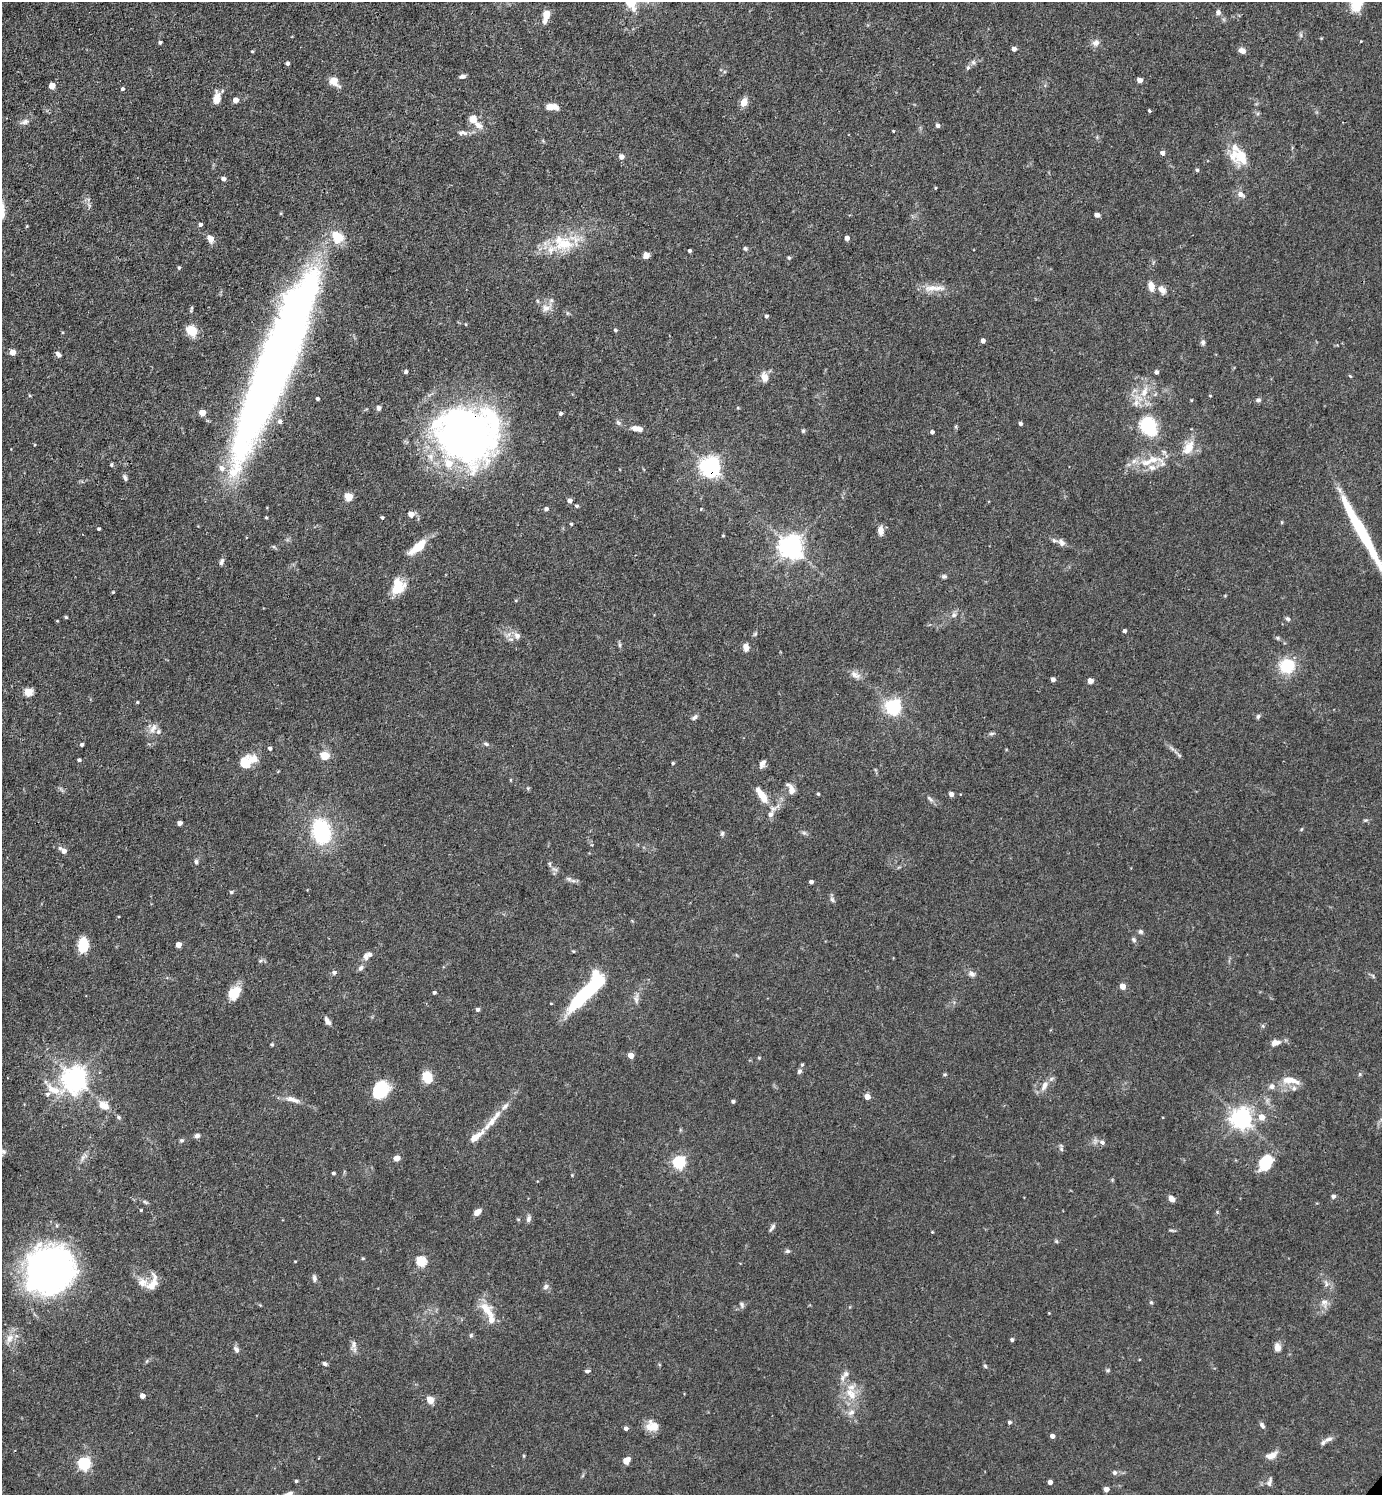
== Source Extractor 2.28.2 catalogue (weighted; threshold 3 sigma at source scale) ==
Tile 11 of 4 x 4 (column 3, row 3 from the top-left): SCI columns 3060-4439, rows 1494-2986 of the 5974 x 5972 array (HDU 1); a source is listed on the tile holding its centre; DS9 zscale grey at full resolution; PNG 1384 x 1497 px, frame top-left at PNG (2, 2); no overlay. Shown black and unused: <1% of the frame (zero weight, under 3 of 4 exposures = <1% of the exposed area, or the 3 px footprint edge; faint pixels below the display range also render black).
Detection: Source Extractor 2.28.2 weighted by HDU 2 'WHT'; one run over the whole footprint, this tile lists its part. Background 0.0754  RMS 0.0039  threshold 0.0176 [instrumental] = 3 sigma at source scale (4.5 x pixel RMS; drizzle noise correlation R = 1.50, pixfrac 1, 0.05/0.05 arcsec/px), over >= 5 px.
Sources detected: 281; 3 inside a brighter object's white glare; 1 long thin detection or spike segment (spike, bleed or trail) — not listed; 25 inside a brighter listed object's ellipse — not listed separately; the other 252 listed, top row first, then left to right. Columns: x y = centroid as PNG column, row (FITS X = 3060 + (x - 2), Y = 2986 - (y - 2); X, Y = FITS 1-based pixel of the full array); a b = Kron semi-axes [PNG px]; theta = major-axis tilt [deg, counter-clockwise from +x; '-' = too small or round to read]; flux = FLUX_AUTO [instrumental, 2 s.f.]
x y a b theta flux
1218 12 7 6 - 1.3
546 16 12 6 76 5.3
1301 35 7 4 -72 0.63
160 42 4 3 - 0.78
1096 43 9 7 12 1.9
1014 49 4 4 - 1.8
1242 50 8 6 -28 2.2
252 51 4 4 - 0.39
973 62 6 6 - 0.91
287 63 4 4 - 0.89
968 68 6 5 - 0.77
462 76 7 4 13 1
1139 80 4 4 - 2.6
334 81 13 9 -47 3.8
52 86 5 4 - 4.8
122 89 4 4 - 0.67
216 98 14 8 81 4
235 100 4 4 - 3.5
744 102 10 7 65 3.3
551 107 12 6 -2 4.4
1149 111 4 3 - 0.48
473 119 12 10 -82 3.2
25 122 14 6 19 1.6
938 125 4 4 - 1.3
893 131 3 3 - 0.3
462 133 13 6 -5 1.7
1162 153 4 4 - 1.6
621 157 5 5 - 2.1
1242 157 18 14 -72 8.6
1197 170 4 4 - 0.62
223 179 5 4 - 1.7
935 188 4 3 - 0.38
1240 194 9 7 -28 2
1097 215 5 4 - 1.4
200 225 4 4 - 0.96
27 226 4 4 - 0.33
847 238 4 4 - 1.6
210 239 9 7 -55 2.8
563 243 32 20 -23 15
745 248 6 4 -27 0.74
689 251 3 3 - 0.7
646 255 7 6 - 1.8
789 258 5 4 - 0.55
179 268 4 3 - 0.58
1151 286 12 7 -80 2.7
934 288 33 7 -1 4.9
1162 290 12 8 -51 2.3
546 308 11 10 - 2.7
191 309 9 3 81 0.55
766 316 4 4 - 0.79
465 324 4 2 - 0.29
192 330 12 9 -42 6.6
615 330 4 4 - 0.59
983 341 4 4 - 2
1203 342 6 6 - 1.1
12 352 5 4 - 3.7
58 354 7 5 -37 1.1
278 357 181 30 68 380
406 372 5 4 - 0.73
1156 372 4 4 - 1.2
1350 376 5 3 - 0.42
764 377 10 7 -76 3.2
1144 392 17 9 67 5.5
1210 396 4 2 - 0.3
317 399 3 3 - 0.93
1191 400 3 3 - 0.35
1258 400 7 5 1 0.85
378 408 6 5 - 1.1
202 413 4 4 - 6.3
561 413 4 4 - 0.8
1020 424 4 3 - 1.1
1149 426 17 13 -61 20
956 427 6 3 -72 0.49
637 429 13 6 -9 2.9
803 431 5 5 - 0.54
932 432 4 4 - 1.1
465 435 63 53 -31 180
1188 447 22 12 57 5.9
1147 462 21 9 12 6.8
111 465 5 4 - 0.48
710 467 7 7 - 220
125 477 9 5 -72 0.91
348 497 5 5 - 12
569 500 5 5 - 1.7
576 506 5 4 - 0.58
546 509 5 4 - 1
701 509 3 3 - 0.49
411 514 5 5 - 3.5
266 517 3 3 - 0.42
382 518 3 3 - 0.6
1282 522 4 4 - 0.43
571 524 4 3 - 0.51
98 529 3 3 - 0.59
881 531 8 6 -88 3.1
723 536 4 3 - 0.32
1061 542 10 7 -61 1.6
418 547 20 7 41 10
791 547 7 7 - 370
221 562 9 5 70 1.2
944 576 8 5 9 0.78
398 587 18 14 69 8.5
113 592 4 3 - 0.38
516 600 5 3 - 0.39
954 615 7 6 - 1.1
66 617 4 4 - 0.53
1288 619 7 5 -42 0.81
57 621 4 3 - 0.3
1125 631 4 3 - 1
517 636 9 7 -52 1.9
1278 638 6 4 -71 0.52
620 645 6 4 -90 0.64
746 647 8 6 -76 2.7
1287 666 14 13 - 15
855 675 14 8 -28 2.3
1053 679 4 4 - 1.7
1090 681 4 4 - 3.3
28 692 5 5 - 12
137 702 4 3 - 0.4
893 707 6 6 - 130
1258 716 6 5 - 0.78
695 717 9 5 40 1.1
153 728 16 7 60 2.6
991 733 8 4 9 0.74
486 744 7 5 -22 0.85
82 745 4 4 - 0.88
270 748 4 4 - 0.87
325 756 5 5 - 15
79 760 4 3 - 0.69
244 763 17 13 61 6.5
673 763 4 4 - 0.52
762 764 10 6 61 1.7
791 789 14 7 -68 2.7
818 794 4 3 - 0.53
951 794 4 4 - 2.5
762 795 25 8 -55 6
930 799 12 4 -45 1.1
1366 820 7 3 1 0.56
180 823 4 4 - 1.5
1302 829 5 3 - 0.4
321 831 20 15 -76 36
722 833 6 5 - 0.72
804 833 7 4 -18 0.74
63 851 9 5 -36 2.5
196 862 6 5 - 0.79
549 864 6 5 - 0.62
569 879 7 4 -45 0.85
811 882 4 4 - 1.3
231 892 5 4 - 0.63
832 900 9 5 -63 0.96
1140 931 7 6 - 0.84
1134 940 8 6 -58 0.81
83 945 14 9 83 10
178 945 4 4 - 3.7
573 951 4 3 - 0.41
366 956 10 6 -80 1.5
260 961 5 4 - 0.66
361 968 8 6 59 1.1
334 972 6 6 - 0.85
972 974 10 7 -25 1.5
1122 986 4 4 - 4.5
586 992 34 11 43 31
234 993 16 11 50 7.1
434 993 4 4 - 0.65
636 999 15 5 86 1.7
478 1009 4 4 - 1
327 1021 11 5 -58 1.6
1275 1042 11 7 9 2.7
272 1044 5 4 - 0.46
631 1055 4 4 - 3.8
759 1058 5 3 - 0.36
802 1065 5 4 - 0.58
799 1071 7 5 61 0.89
1360 1074 6 4 71 0.51
427 1077 12 9 -61 6.9
74 1079 8 7 - 360
1291 1080 25 8 -10 5.3
1044 1085 13 7 63 2.8
1272 1086 7 6 - 1.7
53 1090 23 10 -30 6.7
380 1090 18 14 48 15
867 1097 4 4 - 4.2
292 1099 21 7 -15 3.2
733 1101 4 4 - 0.91
104 1105 15 10 -27 4.5
118 1117 6 4 -28 0.65
1261 1117 6 6 - 4.4
1241 1118 7 7 - 250
492 1120 43 7 50 6.5
197 1136 6 5 - 1.3
181 1140 6 5 - 0.69
1102 1142 6 6 - 1.1
1061 1149 7 4 -46 0.71
3 1151 8 7 - 1.2
82 1158 9 4 71 1.1
397 1158 6 5 - 2.6
679 1162 6 6 - 63
1265 1163 17 12 55 13
333 1173 4 3 - 0.73
572 1175 4 4 - 0.32
1333 1196 5 4 - 1.3
1172 1199 8 5 -44 2.1
145 1202 8 4 -36 0.68
477 1212 8 5 42 3.1
529 1219 9 6 74 1.2
772 1228 12 4 56 1
1172 1230 9 3 -21 0.51
932 1232 4 3 - 0.33
1056 1241 5 4 - 0.46
787 1251 6 5 - 0.79
295 1261 4 3 - 0.28
421 1261 5 5 - 22
49 1269 46 41 44 150
314 1278 9 5 -80 1.2
152 1283 23 10 69 4.4
1326 1284 9 6 -80 1.3
546 1287 8 6 48 1.2
1151 1302 5 4 - 0.48
1324 1302 10 7 -6 1.9
742 1305 8 5 -63 0.85
487 1310 29 11 -50 7
471 1335 5 5 - 0.65
10 1338 12 9 60 3.4
1012 1340 4 4 - 0.69
354 1344 12 6 -90 1.7
1277 1347 9 7 -80 2.5
236 1349 9 6 -58 1.3
147 1361 6 4 70 0.47
324 1364 6 4 -43 0.76
985 1366 5 5 - 0.54
1108 1370 6 4 45 0.53
587 1371 6 4 9 0.85
846 1374 10 7 57 1.9
851 1394 20 12 -54 7.3
142 1396 4 4 - 2.6
430 1400 5 4 - 8.2
851 1412 11 7 31 1.9
1009 1422 5 4 - 0.81
1262 1425 9 5 -55 1
652 1426 14 12 -16 4.4
626 1429 4 4 - 1.4
1052 1436 4 4 - 1.8
1328 1439 14 6 19 1.9
1271 1455 14 8 20 3
524 1456 5 3 - 0.4
626 1460 8 6 45 2.5
84 1463 6 5 - 56
1114 1472 6 6 - 0.98
296 1481 4 4 - 0.55
1050 1482 4 4 - 1.9
1269 1482 12 5 72 1.2
1106 1489 4 4 - 2.8
290 1493 8 6 24 1.3
Overlapping masked pixels (flux is a lower limit): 4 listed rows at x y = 278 357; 465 435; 710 467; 49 1269
Isophote crosses this tile's border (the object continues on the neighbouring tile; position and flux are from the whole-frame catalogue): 2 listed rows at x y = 3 1151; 290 1493